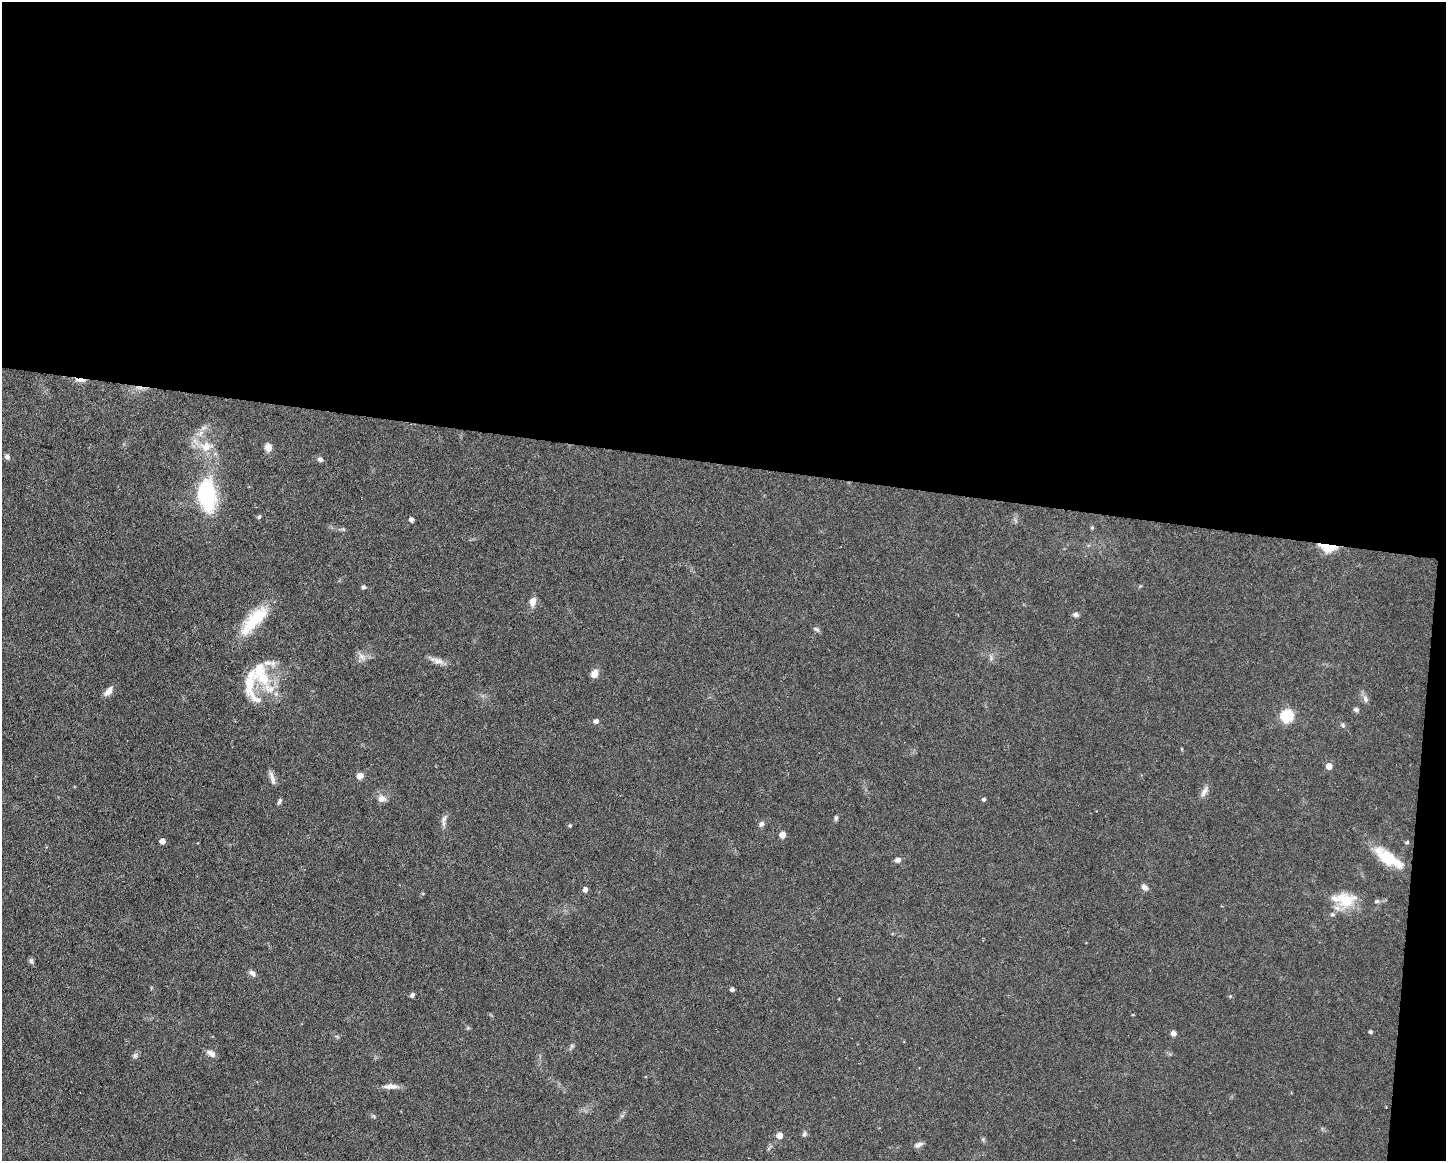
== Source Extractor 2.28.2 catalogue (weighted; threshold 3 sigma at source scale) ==
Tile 3 of 3 x 4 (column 3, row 1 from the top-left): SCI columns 3110-4553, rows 3479-4637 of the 4662 x 4637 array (HDU 1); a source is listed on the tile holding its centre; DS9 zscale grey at full resolution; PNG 1448 x 1163 px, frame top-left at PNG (2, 2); no overlay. Shown black and unused: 41% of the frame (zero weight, under 3 of 6 exposures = <1% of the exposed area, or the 3 px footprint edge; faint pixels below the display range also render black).
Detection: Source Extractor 2.28.2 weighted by HDU 2 'WHT'; one run over the whole footprint, this tile lists its part. Background 0.0934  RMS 0.0049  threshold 0.0202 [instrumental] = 3 sigma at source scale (4.09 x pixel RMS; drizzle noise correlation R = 1.36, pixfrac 0.8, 0.05/0.05 arcsec/px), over >= 5 px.
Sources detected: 64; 4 inside a brighter listed object's ellipse — not listed separately; the other 60 listed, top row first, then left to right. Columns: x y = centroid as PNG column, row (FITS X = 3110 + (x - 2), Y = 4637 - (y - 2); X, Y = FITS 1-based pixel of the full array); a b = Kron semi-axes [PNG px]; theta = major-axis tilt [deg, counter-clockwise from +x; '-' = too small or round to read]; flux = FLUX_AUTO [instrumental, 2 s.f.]
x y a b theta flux
81 380 15 4 -5 2.7
206 447 18 12 3 7.4
268 447 8 7 - 4
7 457 6 6 - 1.6
320 459 8 6 -30 1.3
206 494 22 11 -85 63
259 517 5 4 - 0.89
411 520 4 4 - 2
1092 527 5 4 - 0.59
343 529 6 4 -44 0.69
1327 547 24 10 -12 7.9
363 587 5 5 - 0.97
533 601 10 7 74 3.4
1076 615 7 6 - 1.4
254 620 44 14 48 20
816 629 9 5 -30 1.1
362 657 14 7 -45 2.5
438 661 17 8 -14 3.1
594 674 9 7 61 3.6
263 678 36 14 -61 18
250 684 43 15 -84 14
109 691 14 6 51 3.1
1365 699 10 7 -64 1.8
1356 709 7 5 -11 1
1287 716 6 6 - 50
596 721 5 5 - 1.5
1343 725 6 5 - 0.85
1329 766 5 5 - 4.6
360 776 8 8 - 2.2
272 778 19 5 -73 2.3
1204 791 16 6 62 2.3
382 799 11 9 4 2.7
984 799 4 4 - 0.96
279 801 7 4 60 0.92
836 818 7 4 -83 0.9
444 819 11 6 71 1.9
761 824 8 6 65 1.4
570 826 5 4 - 0.57
782 835 5 5 - 5
162 841 4 4 - 3.7
1407 842 5 4 - 0.76
1386 858 28 16 -37 14
898 860 7 6 - 1.7
1144 887 9 6 -40 1.8
585 890 5 5 - 2.1
1346 900 26 19 -1 13
1377 901 5 5 - 0.74
31 961 9 6 -80 0.98
252 973 10 6 -46 1.7
732 989 4 4 - 1.2
412 995 6 4 53 0.99
1230 996 4 3 - 0.44
1370 1032 4 4 - 0.88
1173 1033 6 5 - 1.8
211 1053 12 6 -35 2.4
135 1055 9 6 63 1.2
391 1086 19 6 2 3.2
804 1134 8 5 61 1
779 1135 5 5 - 5
918 1145 12 5 25 1.7
Overlapping masked pixels (flux is a lower limit): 2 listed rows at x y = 81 380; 1327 547